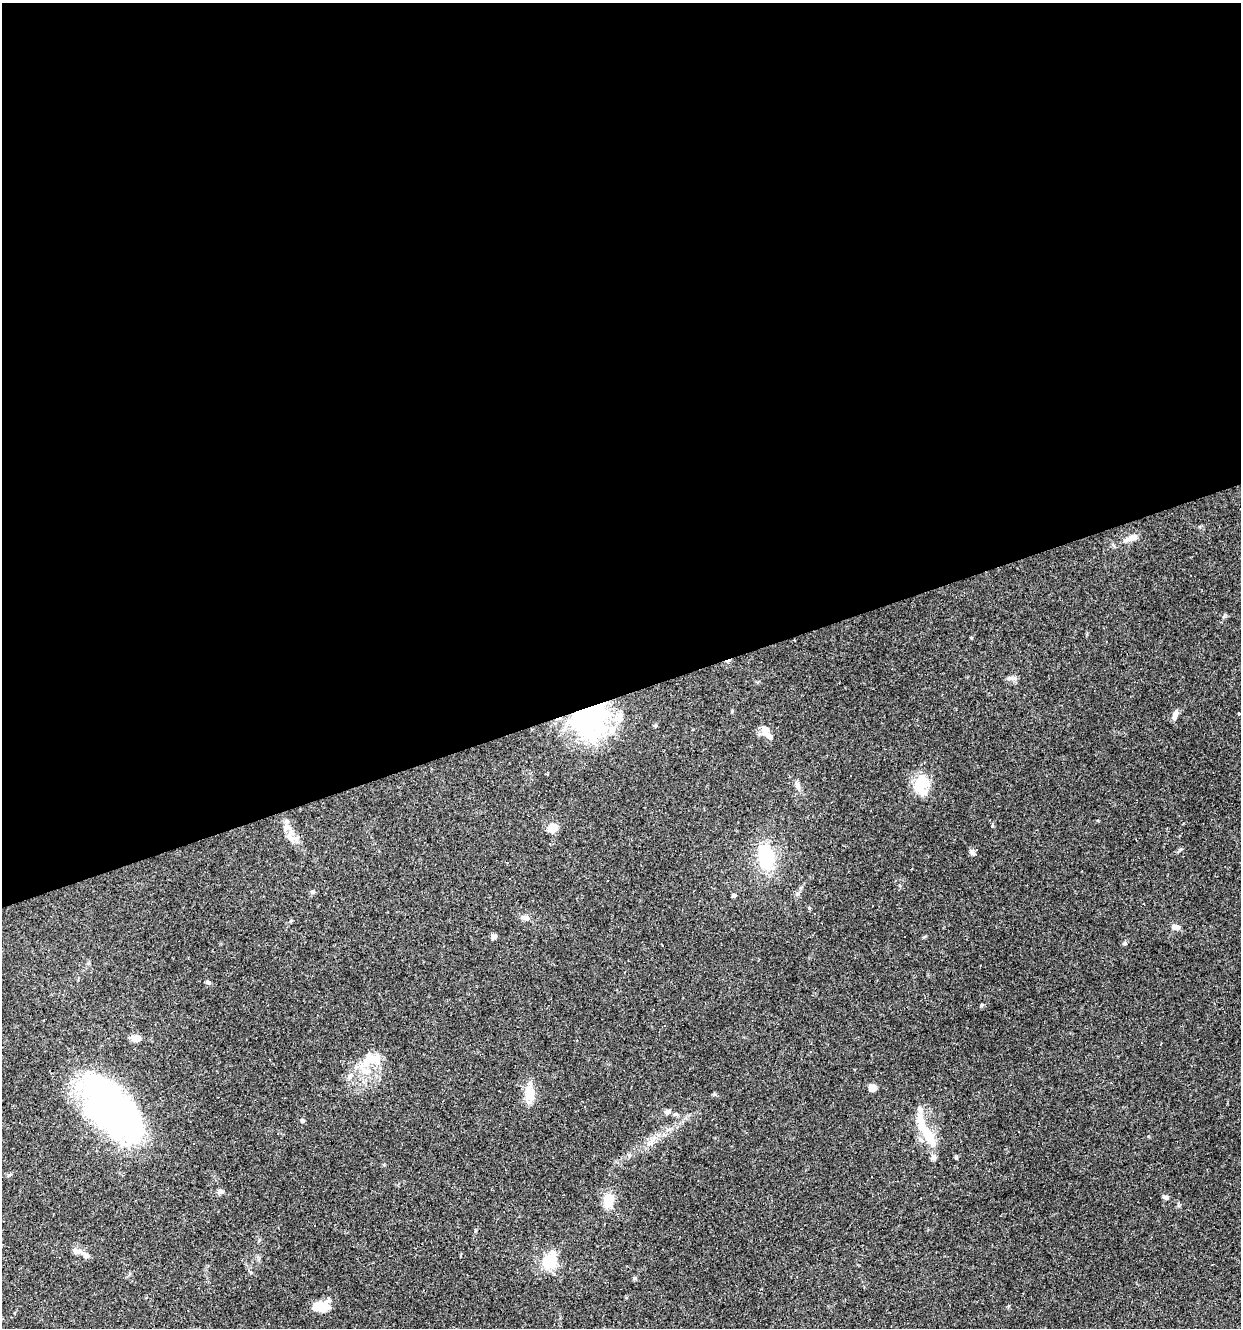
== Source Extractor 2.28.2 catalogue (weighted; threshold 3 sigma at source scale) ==
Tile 2 of 4 x 4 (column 2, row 1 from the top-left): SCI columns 1347-2585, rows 3979-5304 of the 5119 x 5304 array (HDU 1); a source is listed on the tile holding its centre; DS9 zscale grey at full resolution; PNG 1243 x 1330 px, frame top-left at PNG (2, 3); no overlay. Shown black and unused: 52% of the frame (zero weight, under 3 of 4 exposures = <1% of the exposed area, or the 3 px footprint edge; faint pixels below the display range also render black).
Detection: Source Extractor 2.28.2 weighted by HDU 2 'WHT'; one run over the whole footprint, this tile lists its part. Background 0.101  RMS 0.0052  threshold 0.0234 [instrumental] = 3 sigma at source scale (4.5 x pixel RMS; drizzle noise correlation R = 1.50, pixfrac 1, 0.0396/0.0396 arcsec/px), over >= 5 px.
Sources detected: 66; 3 inside a brighter object's white glare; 17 cosmic-ray / hot-pixel residue — not listed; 9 inside a brighter listed object's ellipse — not listed separately; the other 37 listed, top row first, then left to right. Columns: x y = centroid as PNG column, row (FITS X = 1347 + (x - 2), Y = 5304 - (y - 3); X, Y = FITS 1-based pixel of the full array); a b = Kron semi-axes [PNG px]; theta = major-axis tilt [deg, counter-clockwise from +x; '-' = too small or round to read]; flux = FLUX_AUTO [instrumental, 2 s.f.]
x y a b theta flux
1133 538 18 7 13 3.4
1009 678 8 6 2 1.6
1175 715 12 6 72 2.6
590 718 39 29 70 94
765 729 12 11 - 3.8
921 784 19 14 -86 18
798 786 13 6 -68 2.4
553 828 11 9 37 5.7
290 837 21 8 -67 5.4
972 852 8 6 -56 1.3
766 857 21 13 -80 34
312 892 6 5 - 0.95
733 895 5 4 - 1.1
526 917 12 6 -13 2.2
1175 927 10 6 -5 2.8
494 936 7 5 43 1.4
1124 943 5 4 - 0.71
208 982 6 5 - 0.96
925 998 4 3 - 0.36
982 1005 5 4 - 0.73
136 1038 7 6 - 6.6
371 1059 31 18 21 14
872 1088 8 7 - 3.4
529 1093 22 14 -81 7.8
111 1107 77 39 -52 170
667 1112 7 6 - 1.8
302 1121 5 5 - 0.9
928 1135 45 11 -58 15
956 1157 5 4 - 0.66
871 1177 3 2 - 0.7
221 1191 9 5 -25 1.1
1166 1197 7 6 - 1.3
608 1200 18 12 79 8
77 1251 12 7 -2 2.5
550 1261 22 16 48 15
635 1278 6 4 90 0.68
318 1306 16 10 18 9.3
Overlapping masked pixels (flux is a lower limit): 1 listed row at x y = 590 718
Unlisted compact peaks at least as high as the median listed source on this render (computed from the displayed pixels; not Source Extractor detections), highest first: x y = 809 908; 1224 616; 971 638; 732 711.